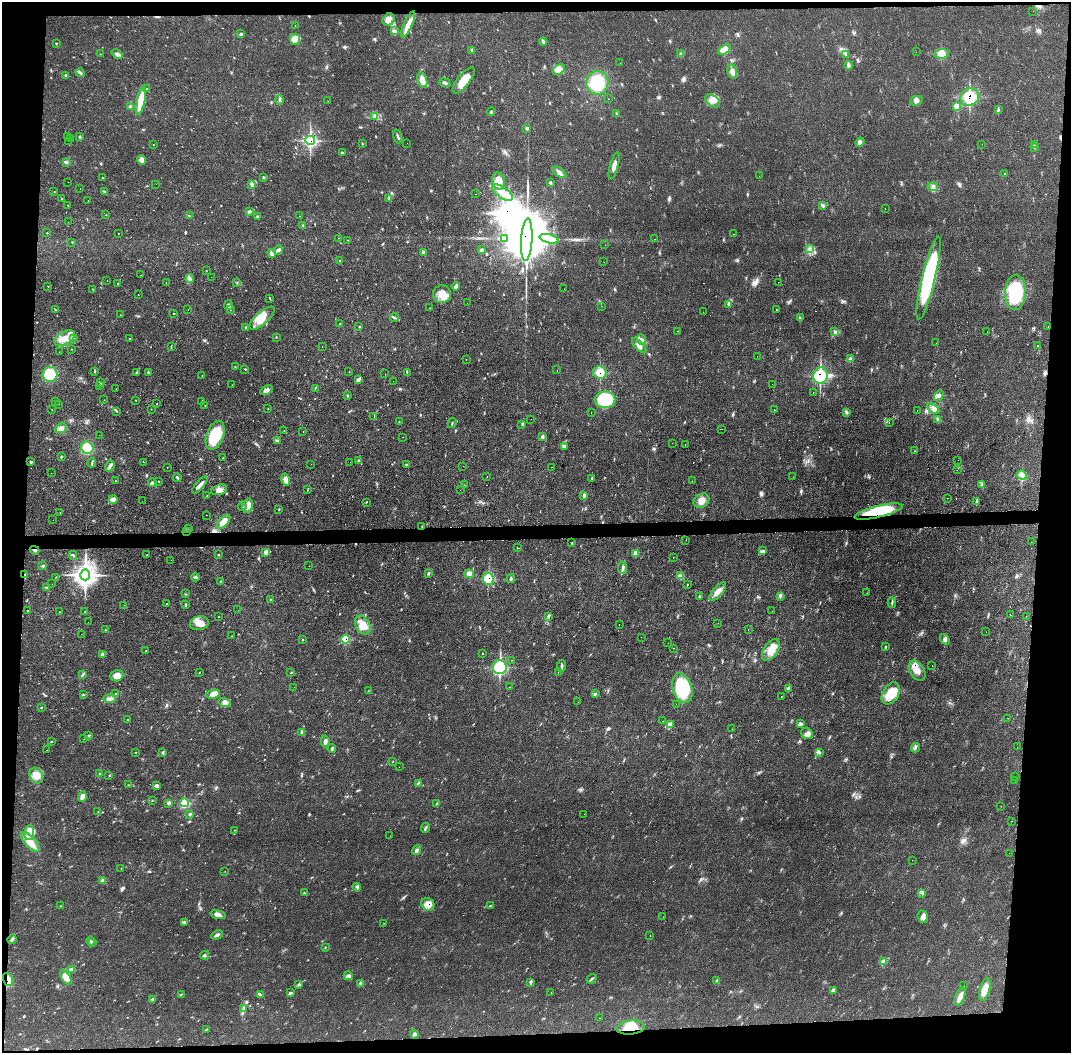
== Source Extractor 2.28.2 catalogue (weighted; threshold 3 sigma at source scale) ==
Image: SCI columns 1-4275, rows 51-4252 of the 4275 x 4309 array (HDU 1 of 3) = the unmasked area's bounding box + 8 px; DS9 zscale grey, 4 x 4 block average (1 PNG px = mean of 4 x 4 image px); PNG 1073 x 1055 px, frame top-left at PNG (2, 2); each listed source drawn as its Kron ellipse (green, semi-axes under 4 px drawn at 4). Shown black and unused: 9% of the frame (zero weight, under 2 of 3 exposures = <1% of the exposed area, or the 3 px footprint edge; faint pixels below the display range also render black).
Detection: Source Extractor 2.28.2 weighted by HDU 2 'WHT'. Background 0.0702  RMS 0.0062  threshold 0.0277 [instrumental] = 3 sigma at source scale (4.5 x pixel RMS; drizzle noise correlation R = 1.50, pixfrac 1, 0.05/0.05 arcsec/px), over >= 5 px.
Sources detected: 538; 1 too faint to see at this stretch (4 x 4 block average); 4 inside a brighter object's white glare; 44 cosmic-ray / hot-pixel residue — neither listed nor drawn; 7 coinciding with a brighter row at this scale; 20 inside a brighter listed object's ellipse — not listed separately; the other 462 listed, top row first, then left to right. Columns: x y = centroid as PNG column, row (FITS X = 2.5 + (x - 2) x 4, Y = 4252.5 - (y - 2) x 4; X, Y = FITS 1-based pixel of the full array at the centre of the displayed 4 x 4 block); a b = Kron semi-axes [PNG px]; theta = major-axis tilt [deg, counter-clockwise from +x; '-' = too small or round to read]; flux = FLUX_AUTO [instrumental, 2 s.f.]
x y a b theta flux
1033 11 2 2 - 0.44
388 19 7 5 49 27
408 24 14 4 67 31
295 25 2 2 - 2.2
395 31 3 2 - 3.5
241 34 3 2 - 2.5
295 39 5 5 - 29
543 42 4 3 - 6.1
56 43 2 2 - 1.9
472 50 4 2 - 3
724 50 7 4 32 27
916 52 2 2 - 0.69
101 54 2 2 - 1.5
117 54 6 4 -37 12
680 54 4 2 - 5.8
942 54 7 4 7 28
846 55 3 2 - 3.7
620 63 2 2 - 2.9
849 65 4 4 - 9
559 69 7 4 34 35
732 72 7 4 -77 16
80 73 4 3 - 7.3
66 75 2 2 - 7.6
422 80 8 4 -74 38
463 80 16 6 52 53
445 83 6 2 -23 5.9
597 83 12 11 - 140
147 89 2 2 - 2
970 97 9 8 - 120
608 99 2 2 - 1
280 100 5 2 - 7.4
141 101 14 4 78 81
328 101 2 2 - 1.2
713 101 8 5 -38 21
916 101 6 4 19 13
956 106 4 3 - 16
131 107 2 2 - 13
998 110 2 2 - 1.4
491 112 4 2 - 3.7
617 114 2 2 - 3
375 116 4 2 - 5.2
527 128 4 2 - 4.5
398 136 7 2 -72 7.5
68 137 2 2 - 0.45
80 137 2 2 - 5.2
70 138 2 2 - 1.2
310 140 5 4 - 250
69 141 2 2 - 0.6
860 142 5 3 - 9.4
362 143 2 2 - 1.7
407 143 2 2 - 0.6
982 144 2 2 - 1.7
153 145 2 2 - 1.1
1035 145 2 2 - 1.1
1034 147 2 2 - 1.4
343 153 3 2 - 2.4
142 160 5 4 - 21
66 162 3 2 - 4.2
614 166 14 3 75 23
559 172 8 3 -37 14
1004 174 2 2 - 1.5
759 176 2 2 - 0.68
264 177 3 2 - 2.3
102 178 2 2 - 1.9
498 181 8 6 -77 68
68 182 2 2 - 0.59
550 183 4 2 - 3.7
156 184 2 2 - 1.4
252 184 2 2 - 3.2
933 187 5 3 - 9
80 189 2 2 - 2.2
104 191 3 2 - 3.2
54 192 2 2 - 1.2
503 193 12 5 -34 45
476 194 2 2 - 1.2
389 198 3 2 - 4.7
62 199 2 2 - 1.1
88 201 2 2 - 0.68
68 205 2 2 - 1
823 205 3 2 - 4.5
885 208 2 2 - 0.55
249 212 4 3 - 5.9
106 215 2 2 - 1.4
189 216 2 2 - 1.6
300 216 2 2 - 3.9
257 217 3 2 - 4
68 222 2 2 - 0.84
303 225 4 2 - 3.6
47 233 2 2 - 2.3
118 233 2 2 - 1.2
734 234 2 2 - 0.89
339 238 2 2 - 0.5
505 238 4 3 - 7.1
549 239 10 3 -15 18
655 239 2 2 - 1.2
348 240 2 2 - 1.2
527 240 21 5 86 39000
72 242 2 2 - 2
605 245 2 2 - 0.74
809 249 4 2 - 6.6
278 250 5 3 - 8.3
481 250 4 3 - 6.2
272 253 4 4 - 15
424 253 4 2 - 4.8
339 260 2 2 - 1.4
604 262 2 2 - 4.1
206 270 2 2 - 0.92
141 275 2 2 - 0.55
211 277 2 2 - 0.58
190 278 4 2 - 6.5
929 278 42 6 76 420
107 280 2 2 - 0.62
166 282 2 2 - 0.88
237 282 2 2 - 2.1
778 282 2 2 - 1.3
117 284 2 2 - 1.2
48 286 2 2 - 1.5
456 286 4 2 - 6.2
93 289 2 2 - 1.6
564 289 2 2 - 0.43
1015 292 18 10 86 220
138 294 2 2 - 0.75
442 294 9 9 - 45
270 298 4 2 - 2.2
467 303 2 2 - 0.41
228 305 5 3 - 6.9
728 305 2 2 - 1.8
601 306 2 2 - 1.1
430 308 2 2 - 2.6
55 310 2 2 - 2
188 310 2 2 - 1.1
231 310 2 2 - 1.1
776 310 2 2 - 7
703 312 2 2 - 2.9
174 314 2 2 - 1.8
120 315 2 2 - 1.1
262 318 16 6 41 59
394 318 4 2 - 5.3
800 318 3 2 - 3
339 323 2 2 - 2.2
359 326 2 2 - 2.1
1048 326 2 2 - 0.88
246 327 3 3 - 6
678 331 2 2 - 1.1
835 332 3 2 - 2.6
987 332 2 2 - 0.98
276 337 3 2 - 2.5
65 338 11 6 30 44
74 338 2 2 - 2
129 338 2 2 - 1.2
641 339 5 2 - 7.7
936 343 2 2 - 2
1037 345 2 2 - 29
171 346 3 2 - 2
639 346 9 3 -47 18
322 347 2 2 - 1.1
71 349 2 2 - 1.7
59 352 2 2 - 0.89
757 356 2 2 - 0.39
851 359 3 2 - 5.1
466 360 2 2 - 1.6
235 367 2 2 - 1.7
245 369 3 2 - 2
557 370 2 2 - 1
95 371 3 2 - 1.7
349 372 2 2 - 1
407 372 3 2 - 2.7
600 372 6 6 - 51
136 373 2 2 - 2.3
148 373 3 3 - 4.8
50 374 7 7 - 130
385 374 2 2 - 1.6
202 375 2 2 - 1.4
820 375 8 7 - 160
359 380 3 2 - 3.5
393 381 2 2 - 1.1
100 382 3 2 - 5
772 384 2 2 - 3.4
232 385 2 2 - 0.79
99 386 2 2 - 1.5
315 388 2 2 - 1.7
116 389 2 2 - 1.8
266 390 6 4 29 18
813 392 2 2 - 0.95
347 395 2 2 - 2.9
939 396 6 2 47 6.4
104 400 2 2 - 1.1
136 400 2 2 - 1.4
605 400 10 8 1 170
55 401 2 2 - 0.74
202 401 3 2 - 1.5
59 404 2 2 - 0.77
157 404 2 2 - 1.1
205 405 2 2 - 1.7
151 409 2 2 - 1
268 409 2 2 - 1.3
933 409 7 2 -31 12
52 410 2 2 - 1.4
775 410 2 2 - 2.3
117 411 2 2 - 1.9
917 411 2 2 - 1.1
591 412 2 2 - 3.2
847 413 3 2 - 2.2
374 417 3 2 - 4
531 419 2 2 - 0.89
938 419 3 2 - 2.2
399 422 2 2 - 1.1
889 422 2 2 - 2.2
452 423 5 2 - 3.2
522 424 2 2 - 1.4
61 428 6 4 26 19
722 429 2 2 - 2.7
284 431 2 2 - 1.2
303 432 2 2 - 0.77
99 435 2 2 - 0.48
215 435 15 8 69 160
403 437 2 2 - 0.72
542 437 4 3 - 5.7
277 440 4 2 - 4.2
672 443 2 2 - 0.63
685 444 2 2 - 1.7
564 446 3 3 - 5.4
87 448 6 6 - 71
915 451 2 2 - 5.2
61 457 3 2 - 2.7
223 458 2 2 - 1.9
958 460 2 2 - 1.6
358 461 3 2 - 2.4
31 462 3 2 - 3.8
143 462 2 2 - 1.7
350 462 2 2 - 0.56
92 463 4 2 - 4.4
311 464 2 2 - 0.43
406 465 2 2 - 1.7
110 466 6 3 58 11
463 466 2 2 - 0.61
167 467 2 2 - 0.97
552 467 2 2 - 1.2
957 470 2 2 - 0.8
51 473 2 2 - 0.52
1022 475 5 4 - 38
487 476 2 2 - 2.1
177 477 4 2 - 5
793 477 2 2 - 0.7
592 478 3 2 - 4.6
286 479 6 4 -75 23
116 481 2 2 - 1.3
159 481 2 2 - 1.5
692 481 2 2 - 0.88
152 482 4 3 - 7.8
200 485 10 2 49 21
465 485 2 2 - 1.1
982 485 3 2 - 3
219 490 8 5 15 19
307 490 2 2 - 1.9
460 490 2 2 - 0.6
584 495 4 2 - 4.4
207 496 2 2 - 0.81
947 498 2 2 - 1.6
113 500 4 3 - 23
142 501 2 2 - 0.61
701 501 8 6 31 30
977 501 4 2 - 5
366 502 2 2 - 1.5
242 506 5 2 - 4.3
248 506 7 5 77 27
279 509 2 2 - 1.8
878 512 24 6 14 190
60 513 2 2 - 1.2
206 515 2 2 - 1.4
53 520 2 2 - 0.68
223 522 9 4 47 45
422 527 3 2 - 3.6
189 528 2 2 - 2
187 532 3 2 - 4.4
686 540 2 2 - 0.89
1031 542 2 2 - 0.66
572 543 2 2 - 1.3
517 548 2 2 - 1.7
35 550 5 2 - 6.9
763 551 2 2 - 3.5
266 552 4 3 - 14
635 553 4 3 - 6.9
218 554 2 2 - 2.2
73 555 4 2 - 3.9
147 555 2 2 - 1.6
673 557 2 2 - 6.5
171 560 2 2 - 9.7
43 566 4 3 - 5.7
309 566 2 2 - 0.55
622 568 6 3 -82 9.5
428 573 4 2 - 3.6
469 574 5 4 - 18
24 575 4 2 - 4.9
85 575 5 5 - 2300
680 576 3 2 - 5
56 577 2 2 - 1.3
195 577 4 3 - 6.4
488 579 6 5 - 83
511 579 4 2 - 5.3
220 581 2 2 - 1.8
52 584 2 2 - 1.5
687 584 2 2 - 1.2
46 587 2 2 - 4.6
718 592 12 5 50 26
867 593 2 2 - 0.64
186 594 4 2 - 2.3
700 596 4 3 - 4.6
780 596 2 2 - 2
271 600 2 2 - 1.5
892 602 5 2 - 4
167 603 2 2 - 1.8
124 605 2 2 - 1.8
185 605 4 2 - 3.6
28 610 2 2 - 2
238 610 2 2 - 0.47
85 611 2 2 - 1.5
772 611 2 2 - 0.6
60 612 2 2 - 1.4
1010 615 2 2 - 34
548 616 4 2 - 4.8
1026 616 2 2 - 2.2
218 617 2 2 - 0.95
88 622 2 2 - 1.5
199 623 9 7 13 32
718 623 2 2 - 0.53
363 625 10 7 -61 47
619 625 2 2 - 0.88
105 630 2 2 - 2.9
748 630 2 2 - 1.2
986 632 2 2 - 1
81 634 2 2 - 0.79
231 636 2 2 - 1.1
641 637 2 2 - 0.97
345 639 5 4 - 57
945 639 6 3 -53 8.9
303 640 2 2 - 2.3
668 643 2 2 - 0.71
885 647 2 2 - 2.1
673 648 2 2 - 0.62
771 650 12 7 56 46
146 651 2 2 - 1.3
103 654 4 3 - 9.3
482 654 2 2 - 8.2
511 660 2 2 - 0.9
562 666 6 2 86 5.7
932 666 2 2 - 1.2
500 667 7 7 - 160
917 671 11 7 -56 31
199 672 2 2 - 1.3
558 672 2 2 - 1.2
291 673 2 2 - 1.7
82 675 4 2 - 5.6
117 676 6 5 - 27
294 687 2 2 - 0.85
509 687 2 2 - 0.91
682 688 15 9 -72 290
788 689 3 2 - 3.5
368 691 2 2 - 1.1
115 693 2 2 - 1
891 693 12 8 58 85
213 694 7 4 12 29
595 694 2 2 - 1.9
83 695 3 2 - 2.6
781 696 2 2 - 1.8
110 699 6 4 5 12
225 702 6 4 -15 15
578 702 2 2 - 0.89
676 704 2 2 - 2
41 707 3 2 - 2.5
1007 718 2 2 - 1.5
128 719 2 2 - 0.97
663 721 2 2 - 3.7
800 723 3 2 - 3.6
670 725 2 2 - 2.5
732 729 2 2 - 0.73
301 732 3 2 - 3.6
807 734 6 5 - 14
89 735 2 2 - 1.7
84 739 2 2 - 0.48
51 741 2 2 - 1.6
325 742 6 3 -80 9.6
1017 747 2 2 - 0.39
915 748 4 2 - 5.4
332 749 4 2 - 5.3
46 750 2 2 - 0.54
136 752 2 2 - 2.1
819 752 3 2 - 2.8
163 753 4 2 - 3.7
393 762 2 2 - 1.8
399 767 2 2 - 0.42
100 774 3 2 - 2.5
36 776 8 6 -60 32
109 776 2 2 - 1.6
1015 777 2 2 - 1.2
1015 780 2 2 - 0.94
418 783 4 2 - 5.6
129 785 2 2 - 0.78
156 786 4 3 - 6.7
82 797 5 3 - 17
152 801 2 2 - 1
169 803 3 2 - 2
184 803 4 4 - 55
437 803 3 2 - 2.7
1001 806 2 2 - 0.84
98 812 2 2 - 1
190 814 3 2 - 3.5
584 814 2 2 - 0.4
1012 821 2 2 - 0.73
425 828 5 2 - 5.3
235 830 2 2 - 0.91
29 832 7 5 82 23
390 836 2 2 - 0.7
30 842 12 5 -45 38
416 850 5 3 - 7.6
1009 853 2 2 - 0.91
912 860 2 2 - 0.54
121 869 2 2 - 1.4
225 871 2 2 - 0.79
103 881 3 3 - 12
357 887 4 3 - 5.7
305 893 2 2 - 1.1
921 893 2 2 - 1.3
428 904 7 6 - 40
491 905 2 2 - 1.4
61 906 2 2 - 1.2
218 915 8 3 -15 15
663 917 2 2 - 1.4
923 917 6 5 - 18
184 922 4 2 - 4.4
384 923 2 2 - 0.82
217 935 6 2 25 7.8
650 936 2 2 - 0.95
12 939 5 3 - 6.6
90 941 5 2 - 5.8
92 943 2 2 - 1.7
326 947 2 2 - 1.3
205 955 4 2 - 4.1
884 961 3 2 - 3.1
72 969 4 3 - 8.8
348 976 4 4 - 8.9
66 977 8 4 -59 31
8 979 7 4 -70 22
592 979 5 2 - 5.4
717 980 3 2 - 3.4
361 983 4 2 - 5.7
531 983 2 2 - 2.1
298 985 3 2 - 3.7
963 986 2 2 - 0.51
985 989 12 5 73 41
833 990 4 2 - 5.5
291 993 3 2 - 4
551 993 2 2 - 1
181 994 2 2 - 1.3
260 995 4 2 - 3.8
960 997 9 4 70 22
152 999 3 3 - 5.2
244 1009 2 2 - 2
599 1018 2 2 - 1.5
631 1028 14 7 6 77
206 1029 3 2 - 3.2
414 1034 5 3 - 7.3
Overlapping masked pixels (flux is a lower limit): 15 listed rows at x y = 970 97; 310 140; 527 240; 600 372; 820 375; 878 512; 422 527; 187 532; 35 550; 24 575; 488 579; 345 639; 428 904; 8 979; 631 1028
Diffuse or blended objects may show on this block-average render without a row.